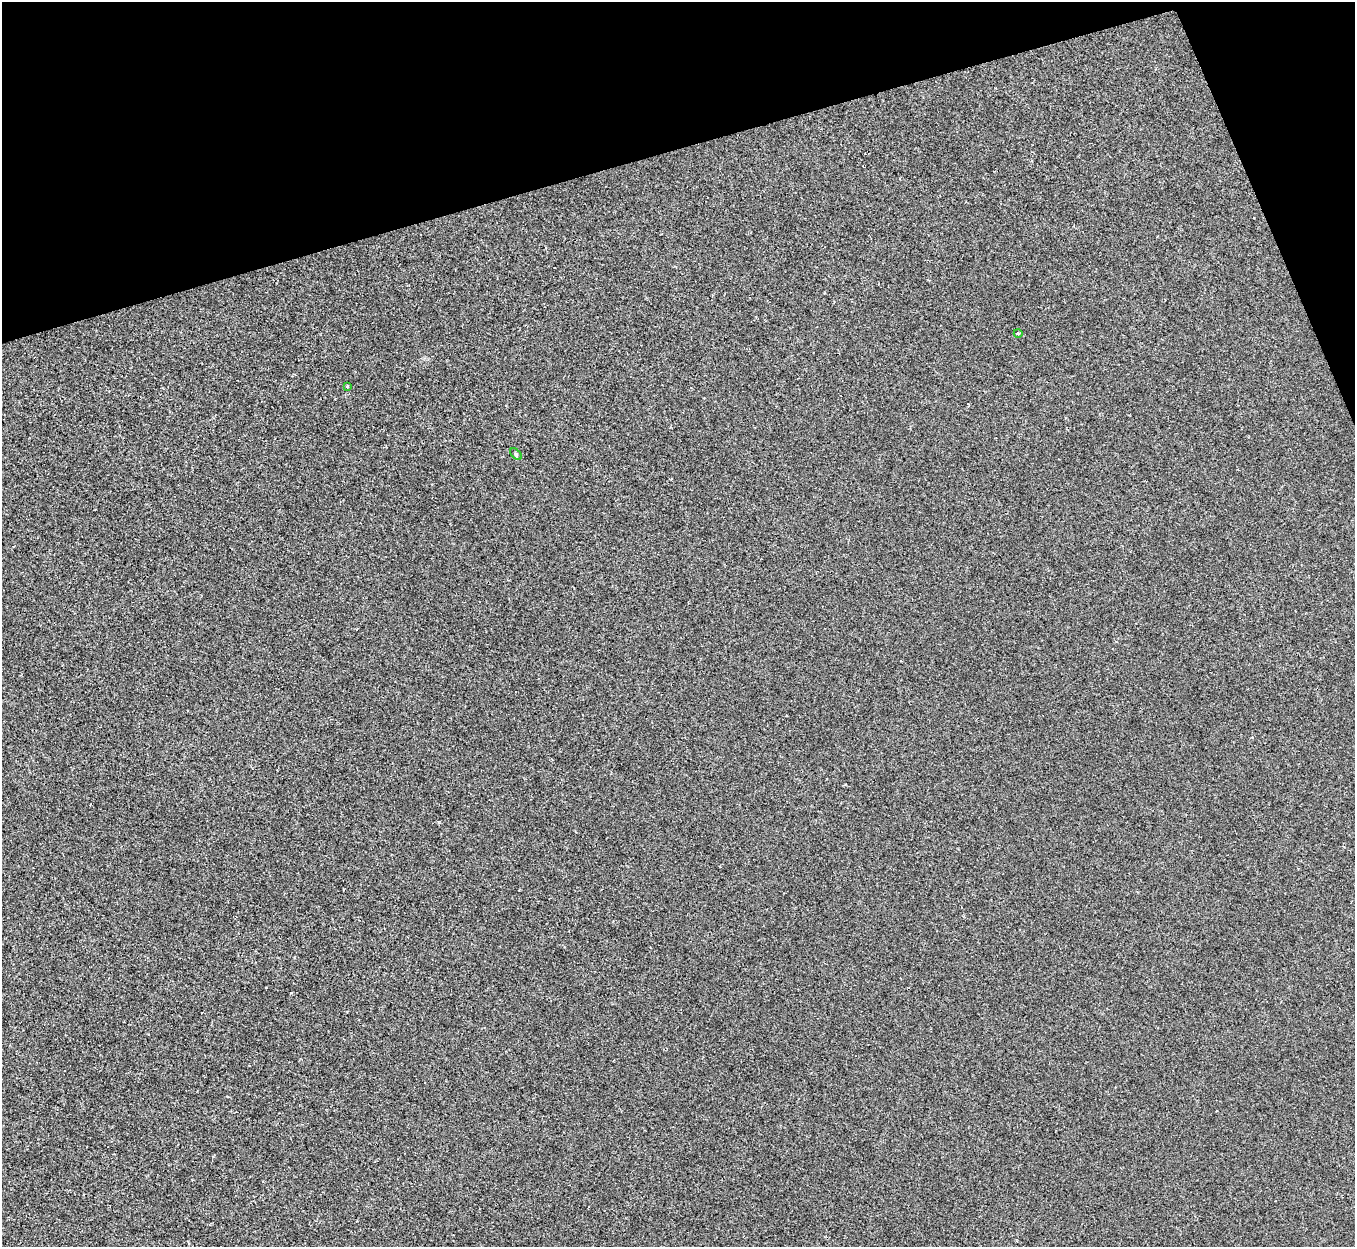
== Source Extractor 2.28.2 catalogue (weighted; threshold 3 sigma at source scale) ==
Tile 3 of 4 x 4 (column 3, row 1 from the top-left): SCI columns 2708-4060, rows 3881-5125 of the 5414 x 5400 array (HDU 1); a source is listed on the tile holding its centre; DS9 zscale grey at full resolution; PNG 1357 x 1249 px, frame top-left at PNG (2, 2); each listed source drawn as its Kron ellipse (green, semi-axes under 4 px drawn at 4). Shown black and unused: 14% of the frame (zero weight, under 2 of 3 exposures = <1% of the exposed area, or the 3 px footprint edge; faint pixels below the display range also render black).
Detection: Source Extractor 2.28.2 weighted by HDU 2 'WHT'; one run over the whole footprint, this tile lists its part. Background 6.58e-04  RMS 0.0034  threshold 0.0152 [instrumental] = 3 sigma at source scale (4.5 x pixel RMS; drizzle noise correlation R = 1.50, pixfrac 1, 0.05/0.05 arcsec/px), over >= 5 px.
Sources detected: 3; all 3 listed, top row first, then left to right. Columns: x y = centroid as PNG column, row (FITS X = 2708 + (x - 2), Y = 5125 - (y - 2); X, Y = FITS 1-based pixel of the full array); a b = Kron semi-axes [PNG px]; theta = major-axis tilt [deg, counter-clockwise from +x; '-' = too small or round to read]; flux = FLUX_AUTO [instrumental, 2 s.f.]
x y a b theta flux
1018 333 4 3 - 0.3
347 387 3 3 - 0.51
516 454 7 4 -44 0.49